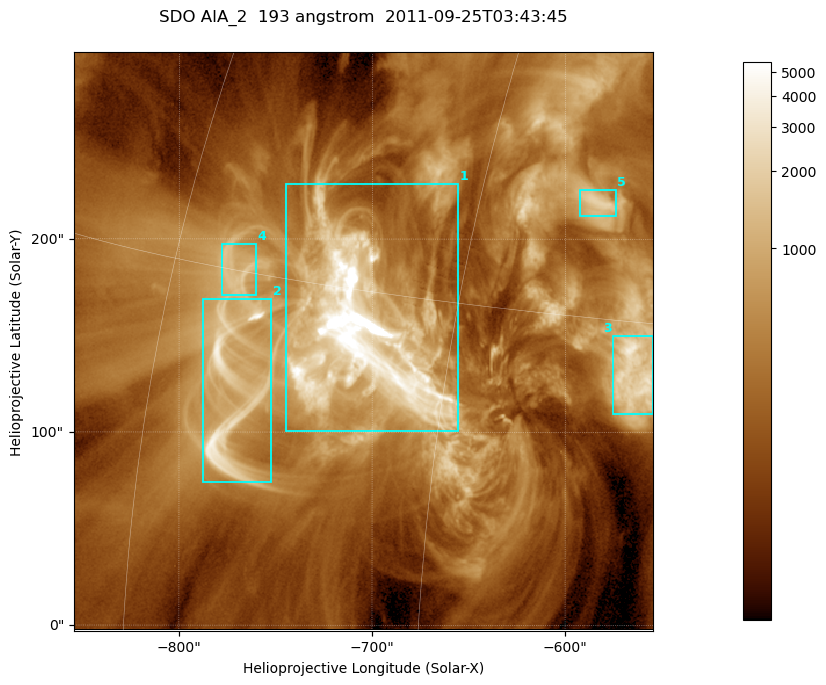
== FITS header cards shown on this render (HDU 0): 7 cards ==
TELESCOP= 'SDO     '           /
INSTRUME= 'AIA_2   '           /
WAVELNTH=                  193 /
WAVEUNIT= 'angstrom'           /
DATE-OBS= '2011-09-25T03:43:45.35' /
CTYPE1  = 'HPLN-TAN'           /
CTYPE2  = 'HPLT-TAN'           /

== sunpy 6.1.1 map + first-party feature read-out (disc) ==
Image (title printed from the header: SDO AIA_2  193 angstrom  2011-09-25T03:43:45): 499 x 499 px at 0.601 arcsec/px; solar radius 957 arcsec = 1592 px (partial field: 3.1% of the solar disc is inside the frame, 100% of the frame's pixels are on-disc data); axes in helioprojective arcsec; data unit not stated in the header (colour bar unlabelled)
Orientation: roll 0.0577 deg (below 1 deg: not rotated)
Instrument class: DISC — disc imager (sunpy class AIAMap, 193 A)
Bright regions (active regions / flare kernels): reference = the on-disc median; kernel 5 px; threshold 5 sigma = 1006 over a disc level ~299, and >= 1.15x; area >= 249 px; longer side >= 6 px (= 3.6 arcsec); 5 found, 5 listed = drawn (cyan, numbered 1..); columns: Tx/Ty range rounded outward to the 2 arcsec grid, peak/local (2 s.f.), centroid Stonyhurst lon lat
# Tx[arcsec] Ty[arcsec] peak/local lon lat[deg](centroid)
1 -746..-654 100..230 50 -49 +14
2 -788..-752 74..170 13 -55 +11
3 -576..-554 110..150 11 -37 +13
4 -778..-760 170..198 5.4 -56 +15
5 -594..-574 212..226 6.7 -40 +19